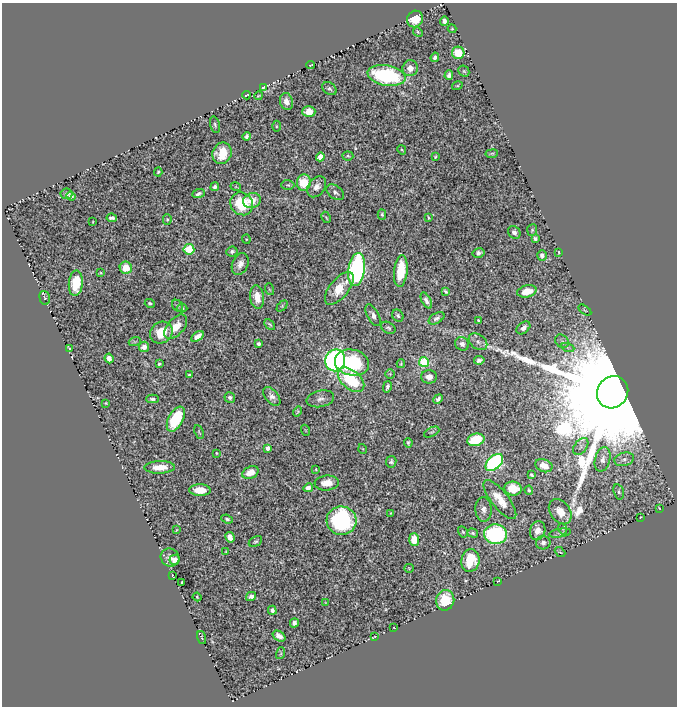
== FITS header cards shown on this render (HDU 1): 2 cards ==
NAXIS1  =                  675
NAXIS2  =                  704

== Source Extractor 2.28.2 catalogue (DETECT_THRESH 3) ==
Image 675 x 704 px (HDU 1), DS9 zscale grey, 1 PNG px = 1 image px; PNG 679 x 708 px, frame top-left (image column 1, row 704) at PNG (2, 3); each listed source drawn as its Kron ellipse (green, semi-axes under 4 px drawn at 4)
Background 0.697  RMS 0.013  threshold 0.0388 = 3 sigma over >= 5 px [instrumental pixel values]
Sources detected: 174; all 174 listed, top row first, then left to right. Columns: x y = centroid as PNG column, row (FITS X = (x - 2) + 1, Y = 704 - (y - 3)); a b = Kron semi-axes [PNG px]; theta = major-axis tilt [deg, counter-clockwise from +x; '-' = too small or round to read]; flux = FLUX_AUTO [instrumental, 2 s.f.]
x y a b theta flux
415 19 8 8 - 19
444 21 4 4 - 3.4
452 29 4 4 - 0.73
418 32 5 4 - 1.1
458 53 6 6 - 18
435 57 5 3 - 2.5
310 65 4 2 - 0.71
410 68 8 7 - 6.3
464 71 6 5 - 1.2
386 75 19 10 -10 86
449 75 5 4 - 3
457 86 5 3 - 0.84
263 87 4 3 - 0.79
329 89 8 5 -33 2.2
246 95 4 2 - 0.61
258 96 4 2 - 0.85
286 101 8 6 -75 6.1
309 112 6 5 - 7.9
215 125 8 4 -74 1.9
276 126 5 3 - 0.91
247 136 4 3 - 2
402 150 5 3 - 0.81
222 153 11 9 70 19
492 154 6 3 8 0.98
348 156 5 4 - 1.2
320 157 4 4 - 11
435 157 3 2 - 1
158 172 4 4 - 1.1
304 183 8 7 - 27
288 185 6 5 - 1.6
215 187 4 3 - 2.3
236 187 5 3 - 0.82
317 187 11 8 52 6.2
335 192 10 6 -37 3
67 194 6 5 - 1.9
198 194 6 4 21 2.3
71 196 5 4 - 2.3
252 201 9 7 18 10
242 204 12 11 - 43
382 214 5 4 - 1.3
326 217 6 3 -62 0.89
428 217 4 2 - 0.99
112 218 5 4 - 2.7
167 219 5 4 - 1.4
93 222 3 2 - 0.56
532 230 6 5 - 1.2
514 232 7 5 -51 3.3
246 239 4 4 - 0.9
535 239 4 4 - 2
189 249 5 5 - 60
232 251 5 5 - 1.9
559 252 4 3 - 0.85
479 253 6 4 12 2.3
542 255 5 5 - 2.9
240 264 11 7 66 5.6
126 268 6 6 - 13
357 270 16 8 82 200
401 271 16 6 84 28
101 273 3 2 - 0.64
76 283 13 7 85 26
339 288 19 9 51 21
269 289 6 3 -71 1.1
527 291 10 6 14 13
446 292 4 3 - 1.5
257 297 12 7 -82 12
45 298 7 5 -75 1.3
426 301 9 4 -62 3.2
150 303 5 4 - 1.9
178 306 6 5 - 1.3
282 306 6 4 46 1
182 308 5 4 - 1.3
585 310 7 3 -34 0.85
373 315 12 5 -60 4.2
398 315 6 5 - 2.1
436 318 8 5 30 2.6
479 321 3 3 - 1.2
270 324 6 3 -45 1.3
176 327 14 8 48 13
388 328 8 5 -31 1.7
523 328 8 5 40 4.1
161 333 12 10 40 20
197 336 7 4 34 6.7
135 341 6 4 18 1.1
562 341 7 6 - 2.4
478 342 10 7 -37 3.5
259 344 4 3 - 2
462 344 7 6 - 3.7
144 347 5 5 - 4.4
70 348 4 2 - 0.85
568 348 7 4 -20 1.8
109 358 5 4 - 4.7
335 360 11 9 71 240
479 360 5 4 - 2.7
424 362 5 5 - 55
352 363 17 13 -11 48
159 364 3 3 - 1.2
401 364 4 3 - 0.91
390 374 5 5 - 1.2
189 375 4 3 - 1.3
429 377 8 6 0 6.4
351 380 15 9 -40 57
387 387 6 3 76 1.9
613 392 16 15 - 74000
272 396 11 6 -51 4.5
230 397 5 5 - 2.6
152 399 6 3 -1 1.9
320 399 14 8 13 4.5
438 399 5 4 - 2
106 403 3 2 - 0.78
298 411 5 4 - 1.2
176 419 13 7 62 48
305 430 5 3 - 0.66
199 432 7 3 -67 0.91
432 432 8 4 26 1.5
476 440 9 6 14 35
408 443 4 3 - 1.3
581 446 9 6 53 3.2
268 448 4 4 - 4.6
363 449 5 3 - 0.65
216 453 3 2 - 0.67
602 459 12 7 75 5.9
624 459 10 6 16 3.5
391 462 6 5 - 2.2
494 462 10 6 43 150
544 466 9 6 -21 11
160 467 15 6 2 14
316 469 4 3 - 0.76
250 473 8 6 24 11
532 475 4 3 - 1.2
327 483 12 7 5 10
308 488 5 4 - 3.9
513 488 8 7 - 19
200 490 10 6 -2 13
529 490 4 3 - 1.1
619 492 8 5 -74 1.7
500 500 24 8 -52 15
659 508 3 2 - 0.52
484 509 12 8 -88 5.1
560 512 14 9 -54 12
391 513 4 4 - 0.89
640 518 3 2 - 1.7
227 519 6 4 -21 1.6
341 521 15 14 - 110
563 529 5 3 - 1.1
176 530 4 2 - 0.65
538 531 9 7 72 7.9
463 532 6 4 -60 1.3
473 533 5 4 - 1.7
560 533 11 4 11 2
495 534 11 10 - 120
230 537 5 4 - 6.4
414 540 6 5 - 16
255 541 7 4 29 1.6
543 543 7 6 - 3.4
226 552 4 3 - 0.67
560 552 6 3 -42 0.94
170 558 10 8 -35 5
175 560 5 5 - 6.4
470 560 11 9 80 28
409 568 5 4 - 0.85
172 576 3 2 - 0.71
498 581 3 2 - 0.63
182 582 3 3 - 1.2
251 596 5 4 - 4
197 597 4 3 - 0.69
445 600 10 9 - 28
326 603 4 2 - 0.56
272 610 4 4 - 3.2
294 623 5 4 - 2.8
394 628 3 2 - 0.43
279 636 7 4 -36 4.6
374 637 3 2 - 0.72
202 638 6 3 -71 1.1
281 653 6 4 72 0.97